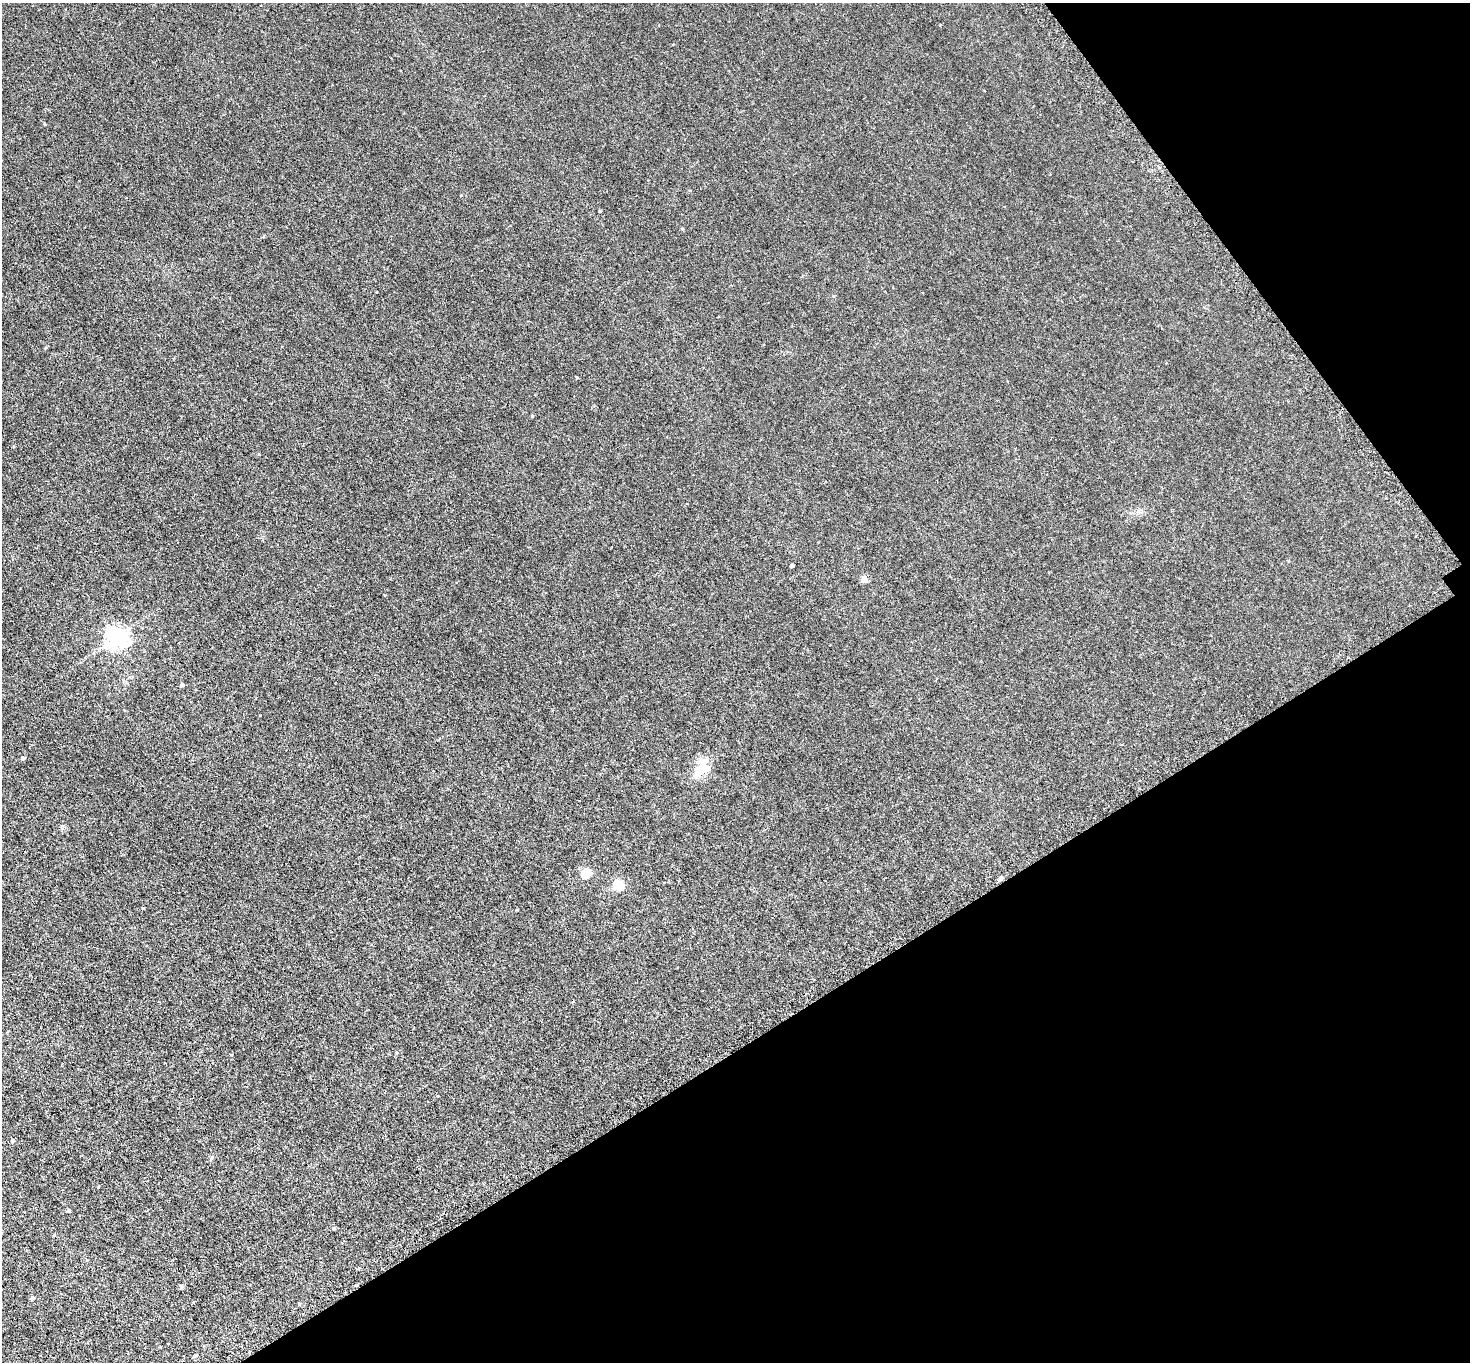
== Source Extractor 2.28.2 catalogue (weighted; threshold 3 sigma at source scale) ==
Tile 12 of 4 x 4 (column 4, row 3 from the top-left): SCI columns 4443-5910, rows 1683-3042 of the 5951 x 5944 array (HDU 1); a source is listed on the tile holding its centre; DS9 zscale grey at full resolution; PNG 1472 x 1364 px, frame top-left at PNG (2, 3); no overlay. Shown black and unused: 30% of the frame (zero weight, under 3 of 6 exposures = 3% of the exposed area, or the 3 px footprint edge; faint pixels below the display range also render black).
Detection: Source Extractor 2.28.2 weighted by HDU 2 'WHT'; one run over the whole footprint, this tile lists its part. Background 0.0103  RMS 0.0032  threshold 0.0132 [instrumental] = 3 sigma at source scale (4.09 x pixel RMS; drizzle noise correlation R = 1.36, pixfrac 0.8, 0.05/0.05 arcsec/px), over >= 5 px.
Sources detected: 24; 1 cosmic-ray / hot-pixel residue — not listed; the other 23 listed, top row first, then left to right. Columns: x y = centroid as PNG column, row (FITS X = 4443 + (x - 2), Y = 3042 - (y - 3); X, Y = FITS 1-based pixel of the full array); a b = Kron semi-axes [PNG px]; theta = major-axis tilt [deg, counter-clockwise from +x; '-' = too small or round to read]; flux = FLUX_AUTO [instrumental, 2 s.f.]
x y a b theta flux
45 124 3 3 - 0.29
600 211 4 3 - 0.24
577 377 3 3 - 0.4
532 416 5 3 - 0.24
1416 536 2 2 - 0.26
792 566 4 3 - 0.7
864 579 5 4 - 3.8
116 637 7 7 - 190
182 685 4 4 - 0.67
23 758 4 4 - 0.66
701 769 27 16 47 6.4
586 874 5 5 - 14
1001 878 5 4 - 1.2
618 885 5 5 - 16
573 1001 3 3 - 0.27
13 1141 5 4 - 0.57
98 1187 3 3 - 0.24
69 1211 4 4 - 0.52
54 1235 4 4 - 0.26
181 1286 7 5 -76 0.42
33 1298 5 4 - 0.8
249 1352 4 2 - 0.27
195 1355 6 4 41 0.51
Overlapping masked pixels (flux is a lower limit): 2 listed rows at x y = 1001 878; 249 1352
Unlisted compact peaks at least as high as the median listed source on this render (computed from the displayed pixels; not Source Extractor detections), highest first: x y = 260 715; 517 910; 212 1157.